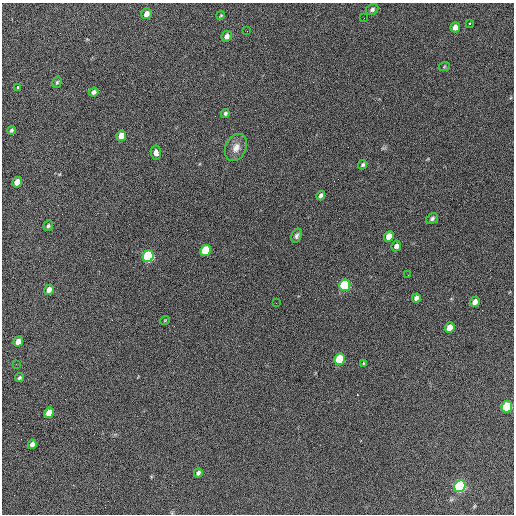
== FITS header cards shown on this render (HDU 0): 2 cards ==
NAXIS1  =                  512 / Axis length
NAXIS2  =                  512 / Axis length

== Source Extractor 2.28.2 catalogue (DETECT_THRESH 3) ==
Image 512 x 512 px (HDU 0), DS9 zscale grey, 1 PNG px = 1 image px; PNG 516 x 516 px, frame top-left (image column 1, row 512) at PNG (2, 3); each listed source drawn as its Kron ellipse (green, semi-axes under 4 px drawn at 4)
Background 640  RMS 27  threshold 81.4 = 3 sigma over >= 5 px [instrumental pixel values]
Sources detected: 45; all 45 listed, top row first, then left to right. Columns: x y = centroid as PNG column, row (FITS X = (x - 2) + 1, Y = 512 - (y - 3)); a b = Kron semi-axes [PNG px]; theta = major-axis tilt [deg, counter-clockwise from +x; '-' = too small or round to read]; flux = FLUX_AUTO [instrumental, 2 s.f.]
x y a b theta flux
372 9 6 5 - 4300
146 14 5 5 - 12000
221 15 4 3 - 1700
364 18 2 2 - 1400
469 23 3 3 - 6100
455 27 5 4 - 13000
247 31 2 2 - 1800
227 36 5 5 - 9100
444 67 6 3 19 1400
57 82 6 4 73 2700
17 87 3 2 - 16000
94 92 5 4 - 5500
225 113 4 4 - 3200
12 130 4 3 - 2900
121 136 5 4 - 24000
236 147 14 10 64 16000
156 153 7 5 -83 9100
363 165 5 4 - 3200
17 182 5 4 - 23000
321 196 5 4 - 5600
432 219 6 5 - 4000
48 226 5 4 - 3100
296 236 7 5 71 4500
389 236 5 5 - 24000
396 246 5 4 - 7800
205 250 6 5 - 98000
148 256 6 5 - 290000
408 275 2 2 - 890
345 285 6 5 - 220000
49 290 5 4 - 10000
416 298 4 4 - 5900
475 302 5 4 - 9700
276 303 2 2 - 1100
165 320 5 3 - 1400
450 328 5 4 - 22000
18 342 5 4 - 18000
340 359 6 5 - 93000
16 364 2 2 - 990
364 364 4 3 - 2400
20 377 5 3 - 3300
507 407 6 5 - 140000
49 413 5 4 - 30000
32 444 5 4 - 8200
198 473 4 4 - 4300
460 486 6 5 - 460000